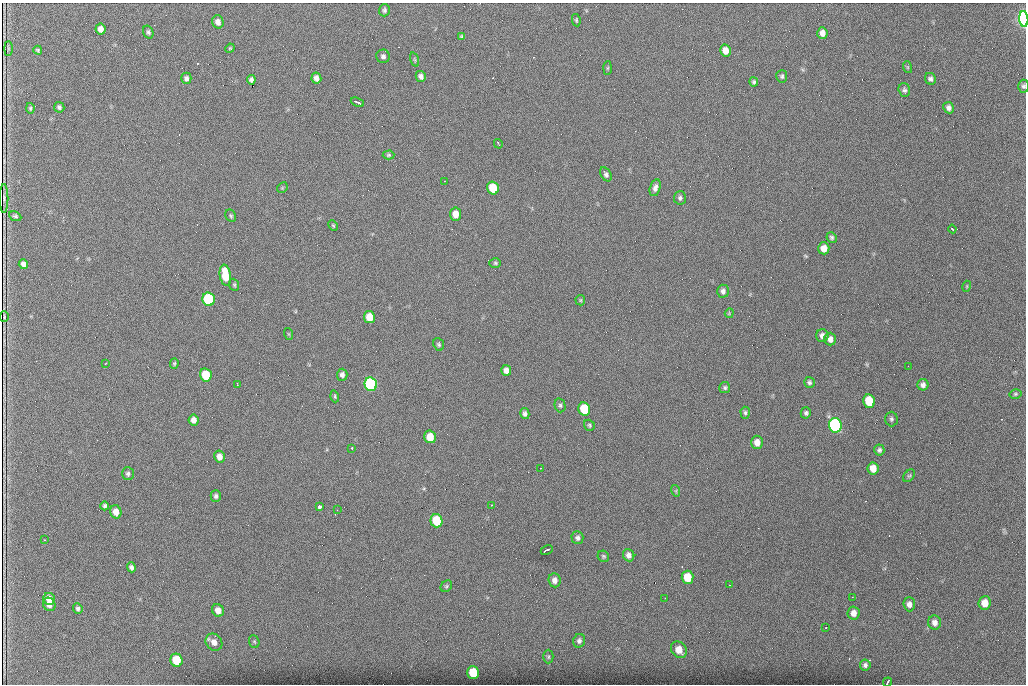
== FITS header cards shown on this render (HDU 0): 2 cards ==
NAXIS1  =                 1024 /fastest changing axis
NAXIS2  =                  682 /next to fastest changing axis

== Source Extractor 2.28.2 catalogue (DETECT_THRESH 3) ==
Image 1024 x 682 px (HDU 0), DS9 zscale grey, 1 PNG px = 1 image px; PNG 1028 x 686 px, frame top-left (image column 1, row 682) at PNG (2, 3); each listed source drawn as its Kron ellipse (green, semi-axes under 4 px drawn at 4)
Background 1390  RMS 26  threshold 77.8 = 3 sigma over >= 5 px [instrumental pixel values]
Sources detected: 130; all 130 listed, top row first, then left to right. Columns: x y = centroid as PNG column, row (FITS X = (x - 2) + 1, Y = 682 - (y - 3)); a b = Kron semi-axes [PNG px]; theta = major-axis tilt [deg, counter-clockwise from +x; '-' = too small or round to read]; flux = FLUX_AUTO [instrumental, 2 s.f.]
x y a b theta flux
384 10 6 5 - 3500
1024 19 8 4 -86 720000
576 20 6 4 -81 2200
218 22 7 5 -72 9400
101 29 5 5 - 11000
148 32 6 5 - 3600
822 33 6 5 - 10000
461 37 4 3 - 2400
8 48 7 3 -90 2300
230 48 5 4 - 1700
38 50 4 4 - 2400
725 50 6 5 - 14000
383 56 6 6 - 4700
415 60 7 3 -71 2000
907 67 6 4 -71 1900
607 68 7 4 88 2600
421 76 5 5 - 6200
782 76 6 5 - 3200
186 78 5 5 - 5300
316 78 5 5 - 8300
930 79 6 5 - 4900
251 80 5 4 - 4900
754 82 4 4 - 3000
1023 86 6 5 - 3800
904 90 7 6 - 4300
357 102 7 2 -23 5000
59 107 5 5 - 3800
30 108 5 4 - 2600
949 108 6 5 - 5800
498 144 5 2 - 1600
389 155 6 4 1 2500
606 174 7 5 -58 4600
444 181 2 2 - 950
282 188 6 4 45 1900
493 188 6 5 - 58000
655 188 9 5 74 6800
4 198 14 3 90 380
680 198 6 6 - 3900
455 214 6 5 - 18000
15 216 6 4 -26 3200
231 216 6 5 - 2700
333 225 5 3 - 2000
952 229 4 2 - 2400
832 237 5 5 - 3400
824 248 6 5 - 15000
495 263 6 5 - 2600
23 264 5 4 - 6900
225 275 10 5 -81 48000
234 285 6 4 -69 2600
967 286 5 3 - 1800
723 291 6 6 - 5900
209 299 7 6 - 220000
580 300 5 5 - 2200
729 313 5 4 - 1700
4 317 5 2 - 2100
369 317 6 5 - 28000
289 334 6 4 -71 1600
822 336 6 6 - 7700
830 339 6 6 - 9000
439 344 6 5 - 2900
106 363 3 2 - 1200
174 363 5 4 - 2200
908 366 2 2 - 790
506 370 5 5 - 9500
206 375 6 5 - 67000
342 375 6 5 - 5800
809 382 5 5 - 3700
237 384 3 2 - 1000
371 384 7 6 - 370000
923 385 5 5 - 6300
725 388 5 5 - 3300
1015 394 6 4 15 2700
335 396 6 3 -72 2200
869 401 7 6 - 54000
560 405 7 5 -75 3500
584 409 7 6 - 73000
745 413 6 4 -87 3300
806 413 5 5 - 3700
525 414 5 4 - 5100
891 419 7 6 - 3800
194 420 5 5 - 8300
589 425 6 5 - 2800
835 425 7 6 - 420000
430 437 6 5 - 31000
757 442 6 6 - 13000
352 448 3 3 - 6100
879 450 5 5 - 3900
219 457 6 5 - 11000
540 468 2 2 - 3000
873 468 6 5 - 17000
128 474 6 6 - 4000
909 476 7 5 52 2900
676 491 6 3 -73 2000
216 496 6 5 - 4100
491 505 2 2 - 7300
105 506 4 4 - 3700
319 507 3 3 - 170000
337 510 2 2 - 860
116 512 6 5 - 14000
436 521 6 6 - 80000
577 538 6 6 - 4600
44 540 2 2 - 1500
547 550 6 2 27 5300
629 555 6 5 - 7400
603 556 6 5 - 2700
131 567 5 4 - 4800
687 577 6 6 - 40000
555 580 7 6 - 8800
730 585 2 2 - 1400
446 586 6 5 - 2800
852 597 3 2 - 1600
665 598 2 2 - 860
49 599 6 5 - 13000
985 603 7 6 - 20000
49 604 7 6 - 9700
909 604 7 5 -87 7500
78 609 5 4 - 3900
218 610 6 5 - 12000
853 613 6 6 - 11000
935 622 7 6 - 8300
826 628 3 2 - 3700
579 641 7 6 - 5300
214 642 9 7 -49 12000
254 642 7 5 -68 2700
679 650 9 7 -52 22000
548 657 7 5 -89 3100
176 660 7 6 - 56000
865 665 5 5 - 4600
473 673 6 6 - 61000
887 682 5 2 - 3300
At the frame edge (FLAGS 8, measured only in part): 3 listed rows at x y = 1024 19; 1023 86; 887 682

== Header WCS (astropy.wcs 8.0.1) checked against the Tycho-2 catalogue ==
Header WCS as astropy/WCSLIB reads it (CRVAL/CRPIX/CD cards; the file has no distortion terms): RA---TAN/DEC--TAN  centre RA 07:06:07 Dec +31:10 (106.53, +31.16 deg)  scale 1.43 arcsec/px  FOV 24.4' x 16.3'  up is -93 deg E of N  parity flipped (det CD > 0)
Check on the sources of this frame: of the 60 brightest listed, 10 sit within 2.1 arcsec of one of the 16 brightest Tycho-2 stars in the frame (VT <= 12.35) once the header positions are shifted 0.50 arcsec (0.11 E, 0.49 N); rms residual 0.87 arcsec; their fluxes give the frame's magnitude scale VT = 23.74 - 2.5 log10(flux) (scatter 0.25 mag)
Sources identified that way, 10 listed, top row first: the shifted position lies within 2.1 arcsec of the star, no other Tycho-2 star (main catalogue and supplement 1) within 4.2 arcsec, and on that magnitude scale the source's flux lands within +1.5 / -3 mag of the star's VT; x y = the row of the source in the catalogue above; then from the Tycho-2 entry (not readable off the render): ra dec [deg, ICRS J2000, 3 dp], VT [Tycho-2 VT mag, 2 dp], TYC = Tycho-2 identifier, HIP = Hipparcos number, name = IAU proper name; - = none
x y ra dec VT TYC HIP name
1024 19 106.369 +31.359 8.79 2438-636-1 - -
493 188 106.458 +31.151 12.35 2438-728-1 - -
209 299 106.516 +31.041 10.39 2438-398-1 - -
206 375 106.551 +31.041 11.84 2438-663-1 - -
371 384 106.552 +31.106 9.20 2438-180-1 - -
869 401 106.550 +31.305 11.61 2438-184-1 - -
584 409 106.559 +31.192 11.79 2438-1039-1 - -
835 425 106.562 +31.292 10.01 2438-106-1 - -
436 521 106.614 +31.135 11.36 2438-550-1 - -
473 673 106.684 +31.152 11.76 2438-931-1 - -